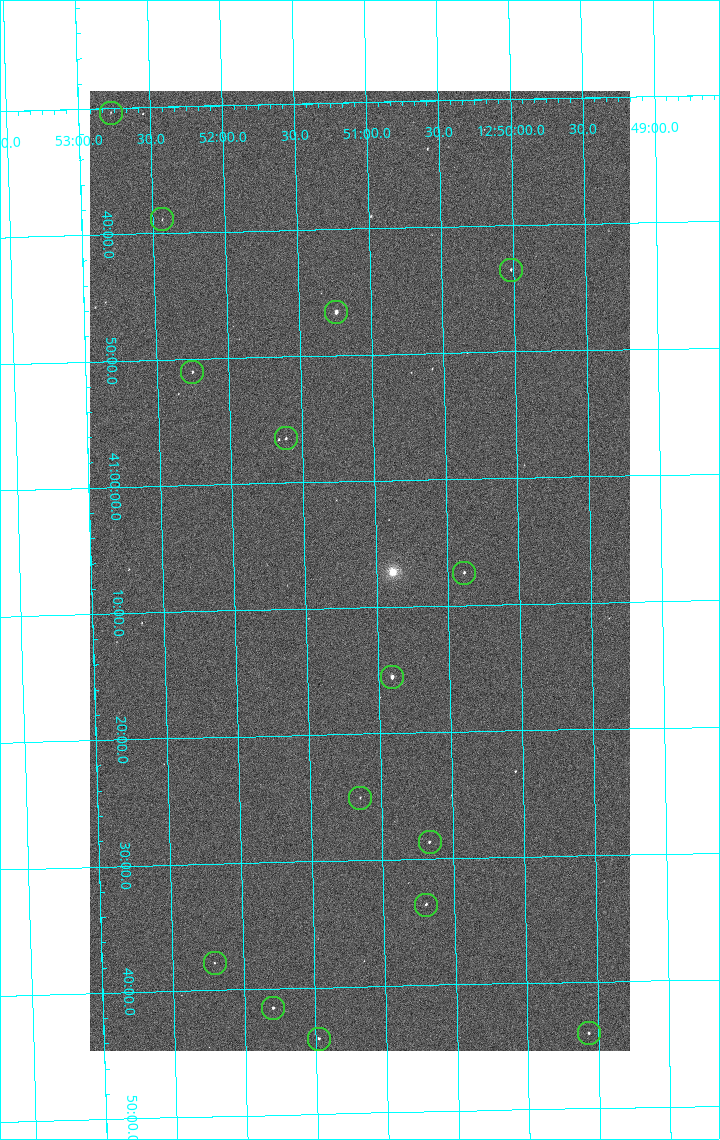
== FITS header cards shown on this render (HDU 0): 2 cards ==
NAXIS1  =                 1080 / length of data axis 1
NAXIS2  =                 1920 / length of data axis 2

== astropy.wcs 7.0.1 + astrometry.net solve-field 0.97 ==
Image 1080 x 1920 px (HDU 0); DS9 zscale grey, zoomed out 1/2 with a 90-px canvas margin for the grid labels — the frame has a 2x2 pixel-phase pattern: the four 2x2 pixel phases sit at different levels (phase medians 993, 842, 791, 993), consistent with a one-shot-colour (mosaic) sensor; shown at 1/2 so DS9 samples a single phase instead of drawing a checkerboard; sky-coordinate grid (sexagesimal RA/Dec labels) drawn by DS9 from the SOLVED WCS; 15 Tycho-2 reference stars matched to detected sources circled (green)
Header WCS: none
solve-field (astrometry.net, Tycho-2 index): SOLVED blind (the file carries no WCS)
Solved WCS: RA---TAN-SIP/DEC--TAN-SIP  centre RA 12:51:07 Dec +41:07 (192.78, +41.12 deg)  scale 2.38 arcsec/px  FOV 42.8' x 76.0'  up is -179 deg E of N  parity flipped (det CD > 0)
(file carries no celestial WCS; the grid is the blind solution)
Tycho-2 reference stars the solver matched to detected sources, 15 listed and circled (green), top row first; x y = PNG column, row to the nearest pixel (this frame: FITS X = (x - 90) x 2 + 1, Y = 1920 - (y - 91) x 2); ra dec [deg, ICRS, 3 dp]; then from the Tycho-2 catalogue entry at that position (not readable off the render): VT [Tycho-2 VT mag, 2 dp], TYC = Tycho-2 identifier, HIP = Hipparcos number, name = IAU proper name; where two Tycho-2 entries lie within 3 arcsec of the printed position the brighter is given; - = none
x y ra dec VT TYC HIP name
110 113 193.194 +40.505 12.48 3021-1340-1 - -
162 220 193.109 +40.648 12.32 3021-1216-1 - -
511 270 192.504 +40.725 11.86 3021-1162-1 - -
336 312 192.810 +40.776 9.69 3021-1108-1 - -
192 372 193.064 +40.851 11.36 3021-1025-1 - -
286 438 192.903 +40.941 11.82 3021-941-1 - -
464 573 192.596 +41.123 11.21 3021-53-1 - -
392 678 192.726 +41.259 9.76 3023-213-1 62700 -
360 798 192.787 +41.417 12.26 3023-139-1 - -
430 842 192.667 +41.478 11.08 3023-113-1 - -
426 905 192.675 +41.560 11.35 3023-88-1 - -
214 963 193.051 +41.631 12.16 3023-47-1 - -
273 1008 192.949 +41.692 10.25 3023-19-1 - -
588 1034 192.392 +41.734 11.39 3023-243-1 - -
318 1039 192.870 +41.734 10.72 3023-898-1 - -